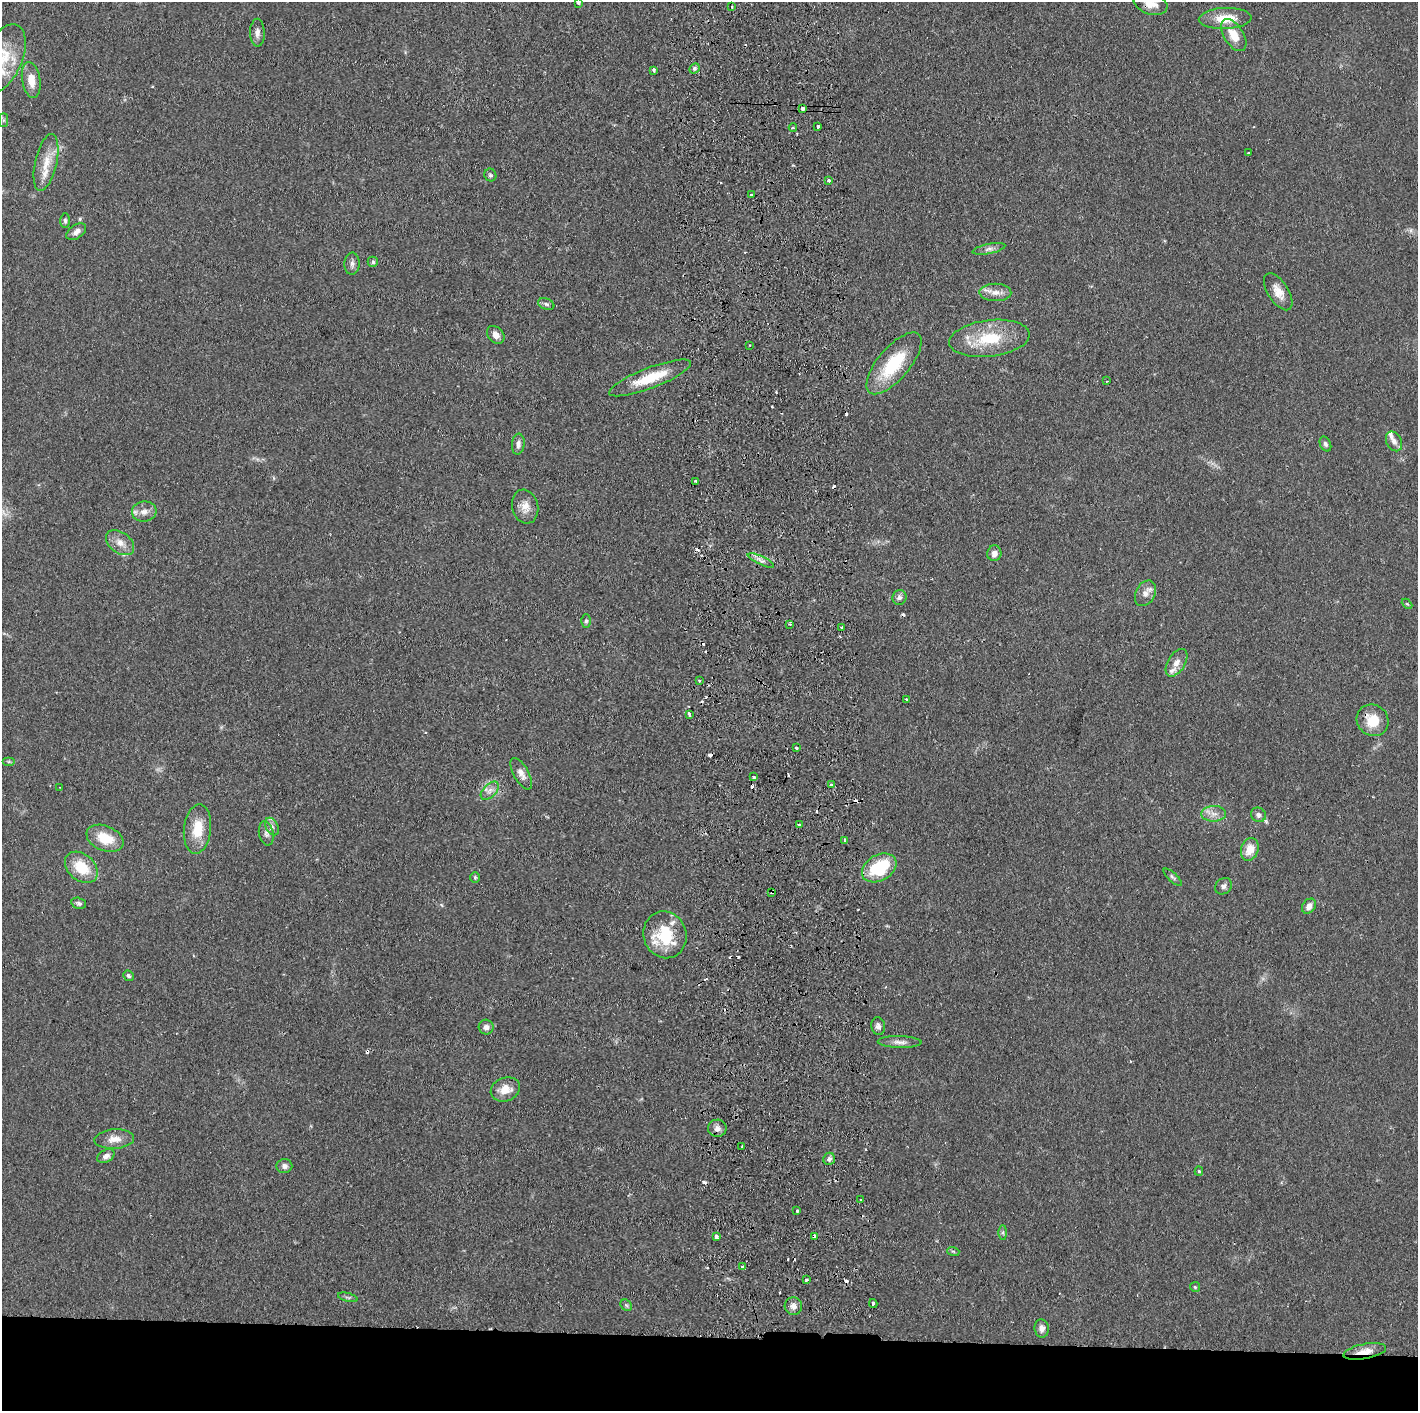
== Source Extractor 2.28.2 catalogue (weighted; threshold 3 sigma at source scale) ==
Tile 8 of 3 x 3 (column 2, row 3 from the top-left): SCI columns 1475-2890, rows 3-1411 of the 4364 x 4231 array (HDU 1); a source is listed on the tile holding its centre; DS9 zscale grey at full resolution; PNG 1420 x 1413 px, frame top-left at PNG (2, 2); each listed source drawn as its Kron ellipse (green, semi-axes under 4 px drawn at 4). Shown black and unused: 5% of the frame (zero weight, under 2 of 3 exposures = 3% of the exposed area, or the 3 px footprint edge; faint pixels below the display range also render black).
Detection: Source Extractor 2.28.2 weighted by HDU 2 'WHT'; one run over the whole footprint, this tile lists its part. Background 0.0611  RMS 0.0056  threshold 0.0252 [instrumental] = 3 sigma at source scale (4.5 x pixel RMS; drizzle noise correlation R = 1.50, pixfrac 1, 0.05/0.05 arcsec/px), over >= 5 px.
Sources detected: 133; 22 cosmic-ray / hot-pixel residue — neither listed nor drawn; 6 inside a brighter listed object's ellipse — not listed separately; the other 105 listed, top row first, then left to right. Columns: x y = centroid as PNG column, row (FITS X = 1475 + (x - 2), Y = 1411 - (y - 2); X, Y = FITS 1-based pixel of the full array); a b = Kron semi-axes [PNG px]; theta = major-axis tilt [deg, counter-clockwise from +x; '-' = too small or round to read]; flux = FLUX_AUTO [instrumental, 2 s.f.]
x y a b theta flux
578 2 4 4 - 1.4
1151 3 17 10 -18 7.2
732 7 3 2 - 0.82
1225 18 26 10 2 13
257 33 14 7 -90 2.9
1234 35 18 9 -58 8.9
2 59 37 19 65 20
694 68 5 4 - 1
654 70 4 3 - 1.6
31 80 18 9 -80 8.5
802 108 4 3 - 3.3
3 120 7 4 90 1.2
818 127 4 3 - 3
793 128 4 3 - 0.73
1249 153 3 2 - 0.44
46 162 29 11 77 10
490 175 6 6 - 1.1
829 180 3 3 - 0.78
751 195 3 2 - 0.91
65 221 7 5 -88 1.2
76 232 11 6 36 3.1
989 249 16 5 11 2.6
373 262 5 5 - 1.1
352 264 11 7 86 2.3
995 292 16 9 -1 4.9
1278 292 21 10 -58 6.8
546 304 8 5 -21 1.5
496 335 10 7 -46 3.6
989 338 40 18 7 27
749 345 3 2 - 0.47
894 363 38 16 50 30
650 378 44 10 21 18
1107 381 3 2 - 0.6
1394 441 10 7 -63 2.9
518 444 10 6 84 2.4
1325 444 8 5 -64 1.4
696 481 3 3 - 1.4
525 507 17 13 -74 6.1
144 512 12 10 6 4.5
120 543 16 10 -38 5.5
994 553 8 7 - 3.3
761 560 14 3 -24 2
1145 593 13 9 62 4.3
899 597 7 7 - 2.1
1407 604 6 4 -44 0.65
586 621 6 5 - 1
790 624 3 3 - 0.96
842 627 3 2 - 0.45
1176 663 15 8 58 4.2
699 680 3 3 - 0.97
906 699 3 3 - 0.55
689 714 4 3 - 1.4
1373 720 16 15 - 13
796 748 3 3 - 2.2
9 762 6 4 0 0.81
521 774 17 7 -61 3.8
754 777 3 3 - 2.1
831 785 4 3 - 1.1
60 787 3 2 - 0.95
490 791 11 6 46 3
1214 814 12 8 1 4.2
1258 815 8 7 - 2.1
799 825 3 3 - 1.1
272 826 9 6 -62 1.9
197 829 25 13 84 13
266 833 12 7 -78 2.5
105 838 19 12 -23 14
844 840 3 2 - 0.51
1250 849 11 8 72 7.9
81 867 18 13 -41 17
879 868 18 13 30 32
475 877 5 5 - 0.85
1173 877 11 4 -42 1.4
1224 886 9 7 42 2.1
772 892 4 3 - 1.6
79 903 7 5 -14 1.5
1309 906 8 6 53 3.3
665 935 23 21 -71 24
128 976 5 5 - 1.2
878 1026 9 7 -76 2.5
486 1027 7 7 - 2.5
900 1042 22 6 -1 3.3
505 1089 15 11 21 7.5
717 1128 9 8 - 2.9
114 1139 20 9 4 6
742 1147 3 2 - 1.2
106 1156 9 6 29 2.7
829 1159 6 5 - 1.9
284 1166 8 7 - 2.2
1199 1171 5 4 - 0.94
861 1200 3 3 - 0.89
797 1211 3 3 - 0.77
1003 1233 7 4 -90 0.97
716 1236 4 3 - 5.2
814 1236 4 3 - 2.9
953 1251 6 4 -18 0.83
742 1267 4 3 - 3.1
806 1280 3 3 - 1.5
1195 1287 5 5 - 0.76
348 1297 10 4 -14 1.1
873 1304 4 3 - 2.6
626 1305 6 5 - 1
793 1306 9 8 - 3.2
1042 1328 9 7 -83 2.8
1365 1351 22 7 10 7.2
Overlapping masked pixels (flux is a lower limit): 3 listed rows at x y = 772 892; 814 1236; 1365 1351
Isophote crosses this tile's border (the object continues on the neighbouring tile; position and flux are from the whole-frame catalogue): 3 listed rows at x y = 578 2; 1151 3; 2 59